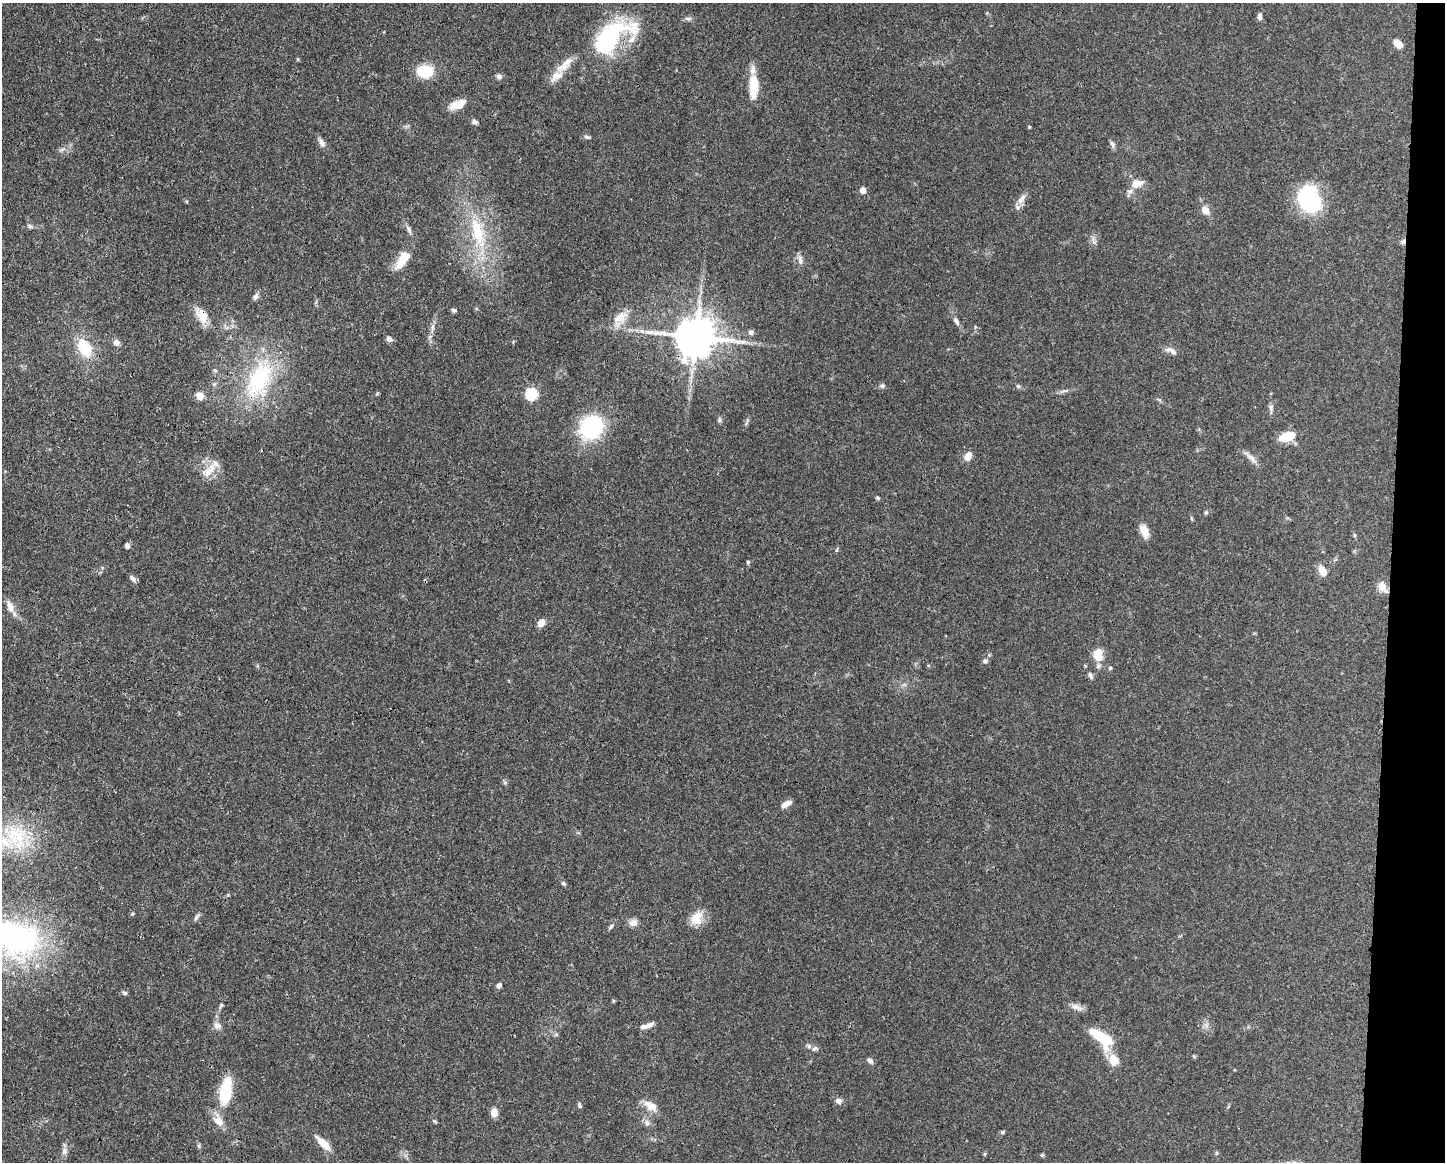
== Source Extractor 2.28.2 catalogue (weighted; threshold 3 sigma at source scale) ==
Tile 6 of 3 x 4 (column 3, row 2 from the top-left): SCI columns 3001-4443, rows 2326-3485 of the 4668 x 4652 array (HDU 1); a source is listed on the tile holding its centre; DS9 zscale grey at full resolution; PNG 1447 x 1164 px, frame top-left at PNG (2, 3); no overlay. Shown black and unused: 4% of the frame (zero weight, under 3 of 4 exposures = <1% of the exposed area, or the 3 px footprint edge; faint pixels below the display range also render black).
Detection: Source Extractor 2.28.2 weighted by HDU 2 'WHT'; one run over the whole footprint, this tile lists its part. Background 0.0443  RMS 0.0029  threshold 0.0129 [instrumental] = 3 sigma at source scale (4.5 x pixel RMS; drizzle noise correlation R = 1.50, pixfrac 1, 0.05/0.05 arcsec/px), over >= 5 px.
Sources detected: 113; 5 inside a brighter listed object's ellipse — not listed separately; the other 108 listed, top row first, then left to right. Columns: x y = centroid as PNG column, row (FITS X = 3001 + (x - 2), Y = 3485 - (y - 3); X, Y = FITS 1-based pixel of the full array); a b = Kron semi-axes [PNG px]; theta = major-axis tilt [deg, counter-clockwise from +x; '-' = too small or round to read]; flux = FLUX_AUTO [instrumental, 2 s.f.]
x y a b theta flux
1259 16 8 5 86 1
688 19 10 5 -5 0.79
610 38 56 27 36 35
1398 43 10 7 -44 3.2
298 59 5 3 - 0.27
425 71 13 10 -2 12
499 76 7 7 - 0.83
556 76 22 10 39 3.1
753 86 27 9 89 8
457 104 18 8 20 4.3
475 122 7 6 - 0.82
1029 127 5 3 - 0.25
587 137 8 5 -22 0.63
322 143 10 7 -69 1.4
1113 144 10 6 -64 0.86
62 149 11 3 15 0.74
1137 183 16 11 8 2.8
863 190 6 5 - 1.9
1021 199 16 8 54 2.1
1309 199 25 21 -64 27
1205 210 9 7 -54 2.7
30 226 9 5 -25 0.63
409 229 14 5 -67 1.1
478 232 51 17 -73 18
1093 241 14 3 -79 0.86
1403 242 7 5 46 0.74
800 260 14 7 -77 1.4
401 262 24 10 56 5
255 297 11 6 57 0.88
454 310 6 4 -11 0.62
202 316 23 12 -60 4.1
620 317 22 12 32 4.2
956 321 12 6 -61 1.1
975 327 5 3 - 0.3
432 328 13 4 83 1.2
642 331 8 5 -45 0.8
751 332 7 6 - 0.86
696 336 12 11 - 1100
389 339 8 6 -51 1.2
116 342 7 7 - 1.4
84 347 21 13 -63 11
1171 351 17 7 -24 1.6
215 370 6 5 - 0.46
259 380 61 31 67 29
882 386 7 6 - 0.65
1018 386 6 5 - 0.55
1064 391 13 4 13 0.9
377 394 6 3 20 0.31
532 394 6 6 - 30
200 396 5 5 - 8
1271 408 13 6 -88 1
719 420 7 5 90 0.6
591 427 21 18 52 28
1287 436 16 8 19 6.9
968 456 10 8 58 2.3
1251 457 24 6 -43 1.9
209 470 25 11 48 4.3
878 498 5 4 - 0.44
1206 512 6 5 - 0.46
1192 518 7 3 -80 0.35
1144 531 11 7 -70 4.8
1354 535 5 4 - 0.35
127 545 6 5 - 1
837 549 6 4 48 0.36
748 562 5 4 - 0.36
1323 571 10 7 -58 3.6
132 578 10 5 -48 0.93
1382 586 14 8 -65 2.9
11 607 23 7 -64 2.7
541 623 9 6 57 2.5
1098 655 15 11 -85 4.6
985 661 7 6 - 0.8
1110 668 5 5 - 0.43
1090 675 10 5 -66 0.82
505 782 6 5 - 0.52
786 804 13 6 34 2.1
16 835 34 33 - 18
563 883 6 5 - 0.54
196 917 9 5 61 0.77
696 918 19 14 65 4.5
633 923 12 9 12 1.5
611 927 8 5 47 0.57
15 938 75 50 -16 70
499 985 7 6 - 0.82
125 993 7 5 -30 0.56
221 1006 10 4 63 0.64
1076 1007 18 7 -19 1.6
217 1026 11 9 -17 1.4
644 1026 10 6 3 1.3
556 1034 6 4 1 0.45
1102 1038 26 11 -40 12
815 1048 10 6 15 0.94
1114 1060 14 12 -66 3.7
870 1061 9 5 -40 0.88
226 1091 26 11 81 15
839 1101 8 7 - 1.3
579 1105 7 5 -81 0.55
650 1106 20 11 -30 3.2
494 1112 9 7 -89 2.5
218 1120 19 12 -57 3.4
434 1121 8 4 -35 0.39
647 1123 9 7 -78 1.2
1003 1132 6 5 - 0.38
323 1143 20 7 -45 4.1
199 1146 7 4 -72 0.47
65 1151 9 7 69 1.3
985 1154 5 4 - 0.35
1042 1155 5 4 - 0.35
Overlapping masked pixels (flux is a lower limit): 5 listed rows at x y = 1403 242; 202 316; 696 336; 1382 586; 15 938
Isophote crosses this tile's border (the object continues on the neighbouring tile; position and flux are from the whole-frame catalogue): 1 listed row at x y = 15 938